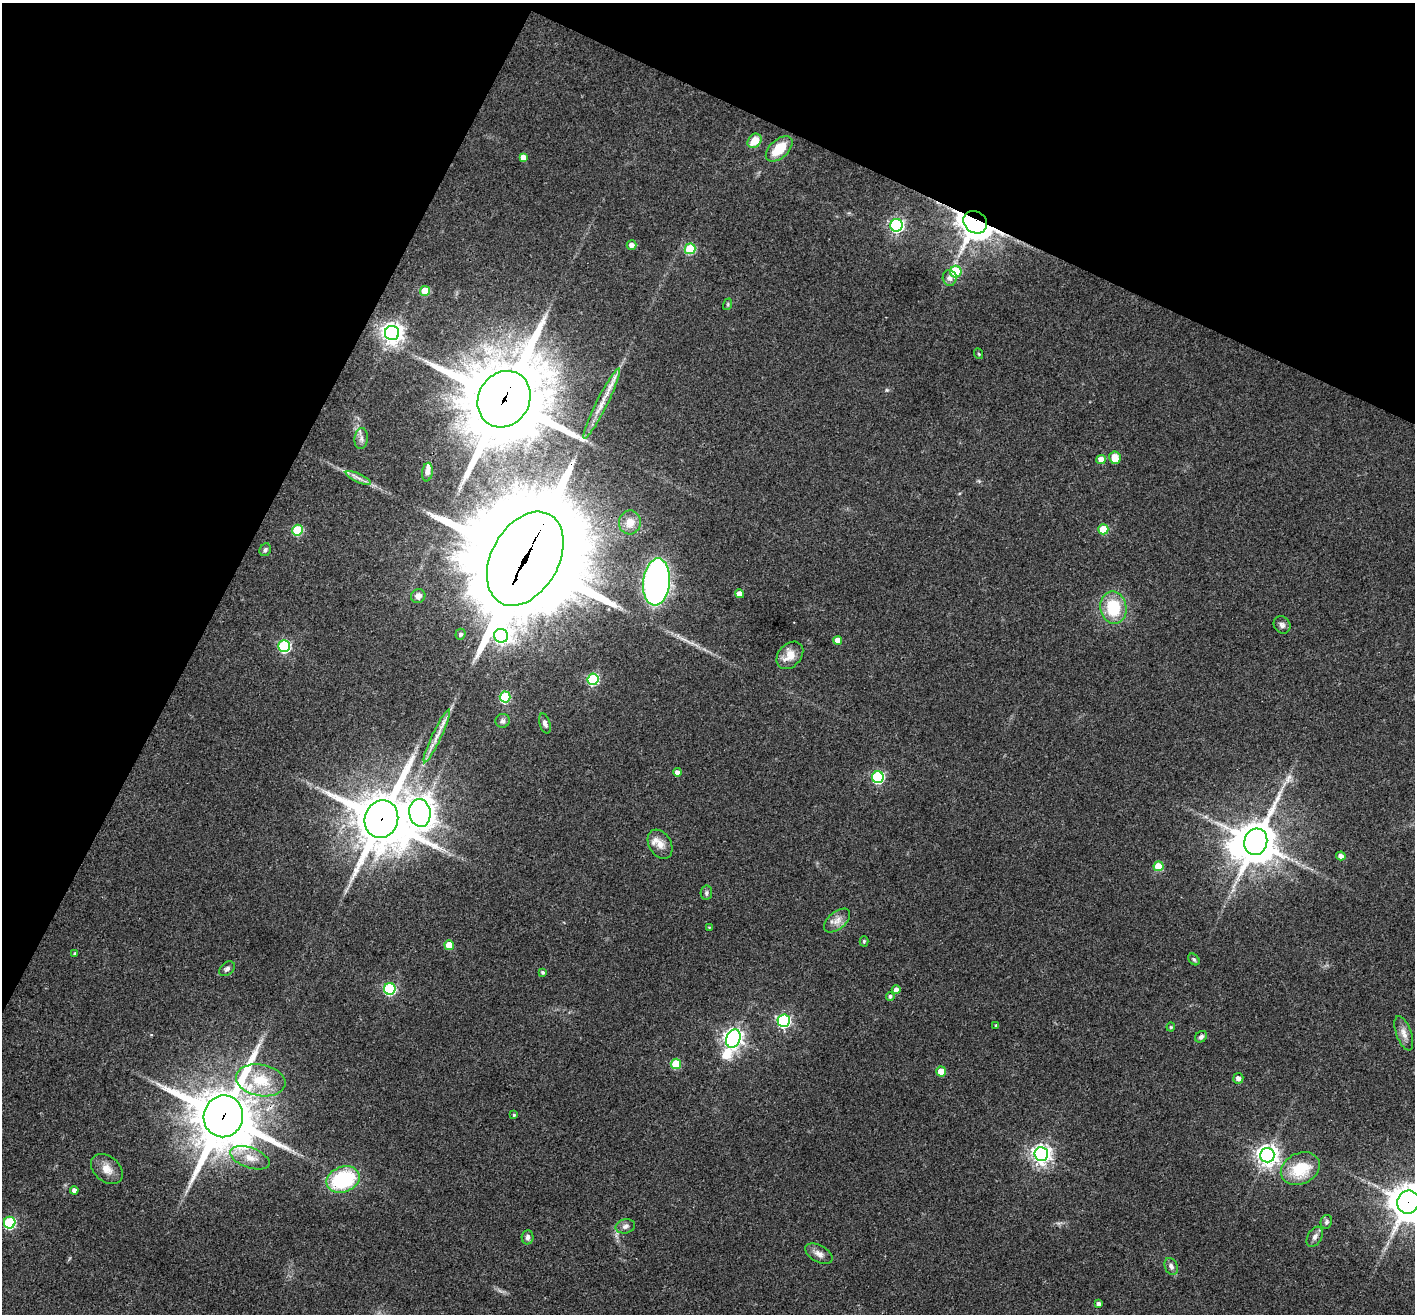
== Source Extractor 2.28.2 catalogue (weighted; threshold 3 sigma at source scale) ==
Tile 2 of 4 x 4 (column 2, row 1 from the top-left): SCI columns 1418-2830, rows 4215-5526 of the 5657 x 5669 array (HDU 1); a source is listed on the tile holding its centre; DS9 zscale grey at full resolution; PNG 1417 x 1316 px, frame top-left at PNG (2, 3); each listed source drawn as its Kron ellipse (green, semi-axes under 4 px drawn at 4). Shown black and unused: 25% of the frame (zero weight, under 3 of 4 exposures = <1% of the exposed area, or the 3 px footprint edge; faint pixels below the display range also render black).
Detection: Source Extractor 2.28.2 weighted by HDU 2 'WHT'; one run over the whole footprint, this tile lists its part. Background 0.0339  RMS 0.0047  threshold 0.0211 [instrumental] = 3 sigma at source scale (4.5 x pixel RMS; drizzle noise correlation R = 1.50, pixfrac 1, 0.05/0.05 arcsec/px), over >= 5 px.
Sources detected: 92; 1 inside a brighter object's white glare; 1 long thin detection or spike segment (spike, bleed or trail) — neither listed nor drawn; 2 inside a brighter listed object's ellipse — not listed separately; the other 88 listed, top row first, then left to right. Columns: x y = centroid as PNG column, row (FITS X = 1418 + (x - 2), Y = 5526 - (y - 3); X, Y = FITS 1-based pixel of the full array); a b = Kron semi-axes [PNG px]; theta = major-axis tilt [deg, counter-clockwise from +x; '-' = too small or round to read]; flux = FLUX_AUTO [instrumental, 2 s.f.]
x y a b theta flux
755 141 8 6 49 7.3
779 149 16 9 42 11
523 157 4 4 - 3.6
975 222 12 10 -38 680
896 225 6 6 - 120
632 245 5 5 - 2.8
690 249 5 5 - 27
956 272 6 6 - 22
950 278 8 7 - 2.1
425 291 5 5 - 13
728 304 6 4 73 0.54
392 333 7 7 - 320
979 354 5 3 - 0.42
504 399 29 25 59 5400
602 404 39 5 63 6.8
361 438 10 6 84 2
1115 458 6 5 - 5.9
1101 459 5 4 - 5.1
427 472 9 5 81 1.8
358 478 14 4 -26 2.2
630 522 12 11 - 5.3
1103 529 5 5 - 14
298 530 5 5 - 28
265 550 6 5 - 1.1
525 559 50 33 61 15000
656 582 23 13 84 180
740 594 4 4 - 2.8
418 596 7 7 - 2.5
1113 608 16 13 -80 19
1282 625 9 8 - 1.6
460 634 5 5 - 1.4
501 636 7 7 - 140
838 640 4 4 - 4.3
284 646 6 6 - 65
790 655 15 11 47 5.6
593 679 6 5 - 45
505 697 5 5 - 31
503 721 7 7 - 1.3
545 723 10 5 -73 1.7
437 736 29 4 65 4.9
677 772 4 4 - 2.1
878 777 6 6 - 60
420 813 14 10 -81 520
381 819 19 16 73 2500
1256 842 13 11 73 1300
660 844 16 11 -59 4.1
1341 856 5 4 - 2.3
1158 866 5 5 - 10
706 893 7 5 80 0.97
837 921 15 8 40 3.4
709 927 3 3 - 0.38
864 941 5 4 - 0.57
449 945 5 4 - 7.6
75 953 4 3 - 0.6
1194 959 7 4 -48 0.8
227 969 9 6 40 1.5
542 972 4 3 - 0.78
390 989 6 5 - 54
896 990 4 4 - 2.2
890 996 4 4 - 0.89
784 1021 6 6 - 90
996 1025 4 3 - 0.42
1171 1027 4 4 - 0.49
1404 1033 18 7 -71 3.4
1201 1037 6 5 - 1.4
733 1038 9 7 69 250
676 1064 5 5 - 18
941 1072 5 4 - 8.3
1238 1078 5 5 - 2.2
261 1080 25 15 -10 16
514 1115 4 4 - 0.6
223 1116 21 19 76 3200
1041 1154 7 7 - 230
1267 1155 7 7 - 320
250 1158 20 10 -20 6.4
107 1169 18 12 -40 5
1300 1169 20 15 25 16
343 1179 17 12 21 37
74 1190 4 4 - 1.7
1408 1202 11 11 - 1100
1326 1222 7 5 67 0.95
10 1223 6 5 - 53
625 1226 10 7 15 1.7
528 1237 7 6 - 1.3
1315 1237 11 7 59 1.9
819 1254 15 8 -29 2.9
1171 1266 9 6 -68 1.8
1099 1304 4 4 - 1.9
Overlapping masked pixels (flux is a lower limit): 6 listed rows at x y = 975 222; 504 399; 525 559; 381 819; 223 1116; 1408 1202
Isophote crosses this tile's border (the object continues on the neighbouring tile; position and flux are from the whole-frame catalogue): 1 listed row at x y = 1408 1202